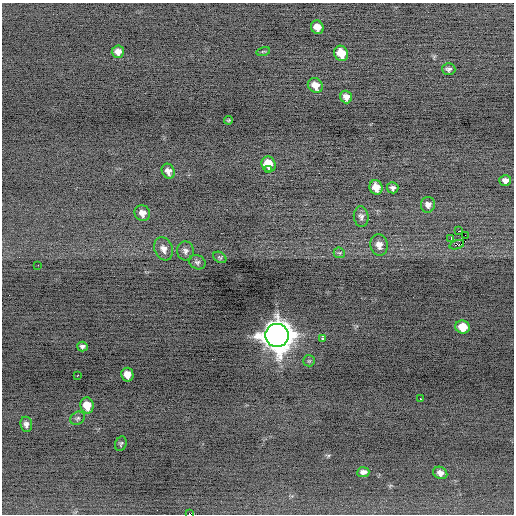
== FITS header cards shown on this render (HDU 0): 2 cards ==
NAXIS1  =                  512 / Axis length
NAXIS2  =                  512 / Axis length

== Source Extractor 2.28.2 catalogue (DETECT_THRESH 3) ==
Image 512 x 512 px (HDU 0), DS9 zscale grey, 1 PNG px = 1 image px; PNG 516 x 516 px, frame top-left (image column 1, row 512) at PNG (2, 3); each listed source drawn as its Kron ellipse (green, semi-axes under 4 px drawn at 4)
Background -0.263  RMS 0.7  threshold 2.11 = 3 sigma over >= 5 px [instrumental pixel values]
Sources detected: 43; all 43 listed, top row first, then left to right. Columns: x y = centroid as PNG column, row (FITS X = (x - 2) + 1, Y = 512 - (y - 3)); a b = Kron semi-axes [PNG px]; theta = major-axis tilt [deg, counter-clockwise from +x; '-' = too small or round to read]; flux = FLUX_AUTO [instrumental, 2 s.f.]
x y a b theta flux
317 27 7 6 - 400
263 51 7 3 13 48
118 52 6 6 - 280
341 53 8 6 -62 990
449 69 6 6 - 120
315 85 8 7 - 450
346 97 6 6 - 290
229 120 4 3 - 51
269 164 8 7 - 910
268 170 3 2 - 120
168 171 8 6 -62 250
505 180 6 5 - 220
376 187 7 6 - 560
393 188 5 5 - 140
428 205 8 7 - 240
142 213 8 7 - 270
361 217 10 7 -84 170
458 231 3 2 - 700
465 235 2 2 - 920
451 238 3 2 - 530
379 245 11 8 -81 340
457 245 7 4 17 79
163 249 12 9 -68 310
185 251 9 8 - 180
339 253 6 5 - 82
220 257 7 5 -32 68
197 262 8 7 - 130
38 265 2 2 - 28
463 327 7 6 - 780
277 335 12 11 - 84000
322 338 3 3 - 1000
82 347 5 5 - 120
309 361 6 5 - 69
78 375 3 2 - 260
127 375 7 6 - 460
420 399 3 3 - 190
87 405 8 6 -76 640
78 418 8 6 32 110
26 424 7 6 - 190
121 444 7 5 69 82
363 472 6 5 - 180
440 473 7 6 - 210
190 514 3 2 - 1300
At the frame edge (FLAGS 8, measured only in part): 1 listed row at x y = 190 514